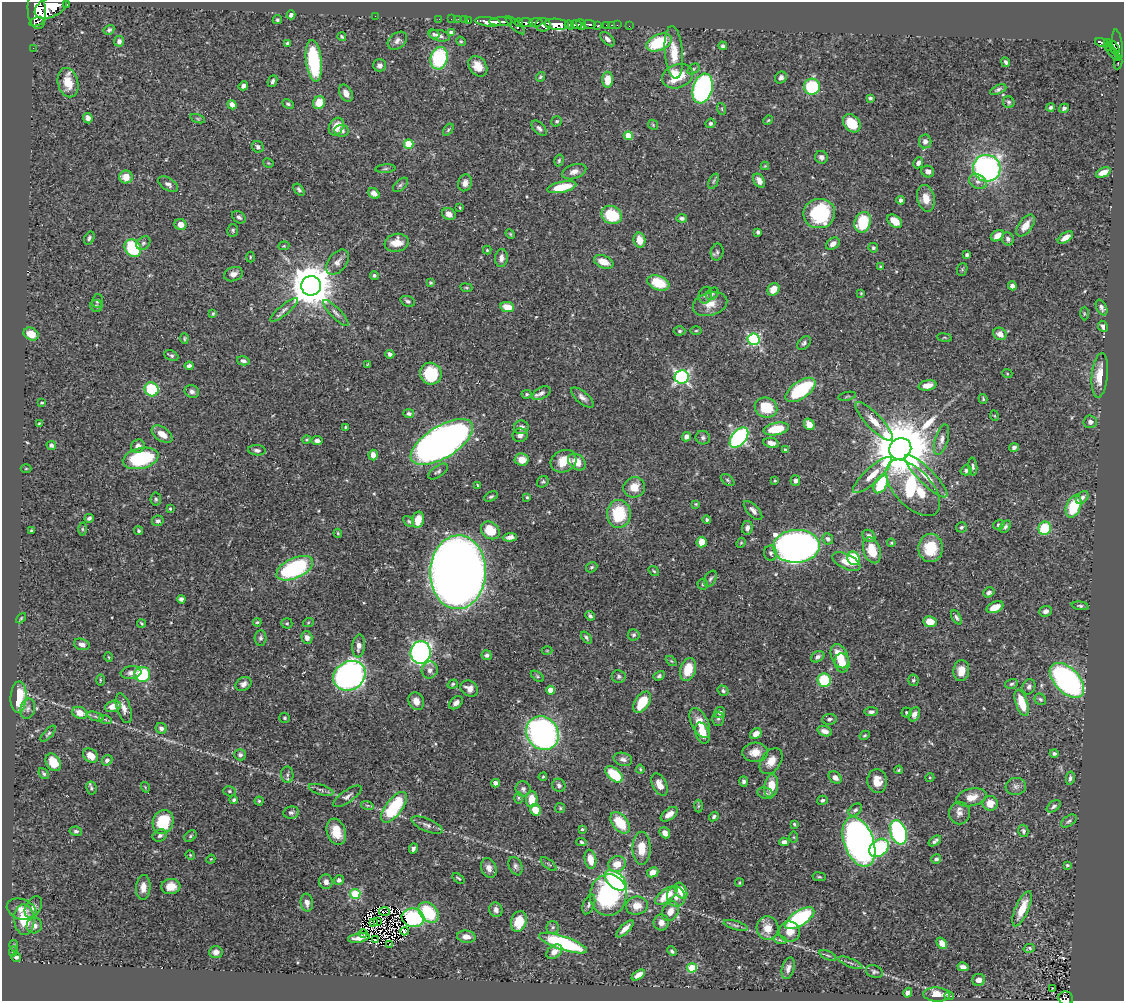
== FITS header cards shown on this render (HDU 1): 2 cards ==
NAXIS1  =                 1122
NAXIS2  =                  999

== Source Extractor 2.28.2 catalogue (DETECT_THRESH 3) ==
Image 1122 x 999 px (HDU 1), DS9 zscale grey, 1 PNG px = 1 image px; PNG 1126 x 1003 px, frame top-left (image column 1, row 999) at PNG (2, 2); each listed source drawn as its Kron ellipse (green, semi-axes under 4 px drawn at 4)
Background 0.458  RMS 0.015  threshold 0.0445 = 3 sigma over >= 5 px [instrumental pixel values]
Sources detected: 532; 4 with non-positive FLUX_AUTO (blend fragments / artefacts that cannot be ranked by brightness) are neither listed nor drawn; of the other 528, the 500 brightest by FLUX_AUTO listed and drawn (28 fainter detections omitted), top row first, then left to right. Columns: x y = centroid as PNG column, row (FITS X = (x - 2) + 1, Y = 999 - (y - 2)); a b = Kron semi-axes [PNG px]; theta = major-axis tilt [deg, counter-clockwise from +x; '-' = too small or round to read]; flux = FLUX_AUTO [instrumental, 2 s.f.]
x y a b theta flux
67 4 3 3 - 82
51 7 17 10 26 2300
37 11 18 9 -85 1900
291 15 4 4 - 2.4
375 16 2 2 - 42
439 19 2 2 - 6.8
451 19 2 2 - 5.5
458 19 2 2 - 4.6
277 20 5 4 - 1.4
464 20 2 2 - 7.4
468 20 3 2 - 13
37 22 7 2 16 170
488 22 13 4 -6 680
501 22 12 4 0 550
526 22 7 4 -6 220
536 22 7 4 1 190
519 23 4 3 - 110
557 24 12 5 -5 1000
581 24 6 3 -58 290
589 24 6 3 -8 120
515 25 12 4 -43 170
543 25 7 6 - 380
569 25 5 3 - 240
576 25 5 4 - 310
607 25 3 3 - 20
611 25 3 2 - 7.2
617 25 2 2 - 4.4
598 26 3 3 - 68
629 26 2 2 - 4.1
109 30 5 4 - 2.5
451 32 4 4 - 3.7
434 34 6 4 -24 1.7
439 36 10 5 -13 4.3
342 37 4 3 - 1.6
607 39 9 5 -45 3.8
119 41 5 5 - 4.1
397 41 11 7 39 4.5
461 41 5 4 - 1.2
1102 42 7 3 -14 100
288 43 4 3 - 1.8
659 43 13 8 23 56
1108 43 3 3 - 70
1118 44 15 5 -82 260
723 46 4 4 - 2.2
1109 47 4 3 - 38
33 48 2 2 - 3.5
1114 48 7 3 -67 87
674 52 26 9 -85 21
1113 53 9 4 -51 70
439 58 11 8 75 82
314 61 21 8 -83 80
1006 62 5 3 - 2.2
1118 63 7 2 82 13
379 65 6 6 - 3.9
478 66 11 8 -53 12
693 69 7 4 36 1.7
678 76 16 11 19 34
540 77 5 4 - 1.6
781 77 6 5 - 3.1
608 80 8 5 87 13
272 81 6 4 66 2.6
68 83 15 10 -76 18
243 86 5 4 - 4
812 87 8 8 - 61
703 89 15 9 74 260
998 90 9 4 25 2.6
346 93 9 6 -62 5.8
870 98 4 3 - 1.8
1009 102 6 5 - 1.9
319 103 7 6 - 16
288 104 6 4 -27 1.9
232 105 5 4 - 8.4
1050 107 4 4 - 2.2
1064 108 5 4 - 2.3
722 109 6 4 -72 1.2
88 118 5 4 - 4.1
198 119 8 3 -19 1.4
768 120 5 4 - 1
557 121 5 5 - 1.7
710 123 5 4 - 2.1
852 123 10 7 -49 24
653 125 5 4 - 1.4
336 126 9 7 60 14
539 128 9 5 -46 3.5
448 130 7 3 54 1.4
342 131 7 6 - 4
628 136 4 4 - 22
925 141 7 6 - 4.7
409 144 4 4 - 35
258 147 6 5 - 3.6
821 157 6 6 - 3.3
559 160 6 4 74 1.6
268 163 5 3 - 0.93
918 163 6 4 65 4
765 166 4 4 - 0.93
987 168 14 13 - 250
385 169 10 4 5 2
928 171 6 5 - 5.1
574 172 12 7 18 6.1
1103 172 8 4 25 9.4
126 177 6 6 - 12
714 181 8 4 67 1.8
759 181 7 5 -61 5.7
978 182 9 7 -30 4.4
465 183 8 6 74 5
168 184 11 6 -31 4.1
400 185 9 5 42 2.3
562 187 15 5 12 27
299 190 7 4 -54 2.1
374 193 6 5 - 5.1
926 198 13 9 -77 13
901 200 4 4 - 2.9
460 207 3 2 - 0.94
819 213 16 14 8 89
449 214 7 6 - 6.2
612 215 10 8 -31 38
239 217 7 5 -36 2.8
682 218 5 4 - 2.6
895 221 8 5 -37 15
863 222 10 8 72 43
180 224 6 5 - 8
1026 226 13 6 54 10
233 230 6 5 - 1.8
758 232 4 4 - 2.2
510 234 5 4 - 1.1
997 236 7 5 33 7.8
1065 237 8 4 34 7.1
89 238 7 4 60 2.3
1008 239 7 6 - 3.4
639 240 8 5 -78 11
143 243 8 6 43 2.5
397 243 12 9 10 14
833 244 7 5 37 5
284 246 5 4 - 1
133 248 9 7 -53 70
873 248 5 4 - 1.8
487 250 4 4 - 1.2
717 252 8 6 79 2.5
967 255 4 3 - 2.2
250 257 5 3 - 0.97
501 258 9 6 84 5.3
337 262 14 9 50 6.6
604 262 10 6 -22 12
880 267 4 3 - 1.3
962 269 6 5 - 1.4
233 274 9 7 18 5.8
374 275 4 4 - 1.8
431 283 3 3 - 1.5
658 283 11 7 -21 31
311 286 10 9 - 3700
1012 286 4 4 - 3.7
466 288 6 3 -9 1.1
773 289 6 5 - 10
861 293 4 3 - 0.88
712 294 7 5 46 1.8
705 295 8 6 78 3
98 301 7 5 77 2.1
408 301 7 5 -22 2.5
710 304 17 11 16 12
96 306 6 6 - 1.8
507 307 7 5 -11 16
1101 308 8 5 -64 3.4
284 310 17 5 40 4.6
213 313 3 3 - 1.3
336 313 17 5 -46 4.2
1084 313 7 3 -90 0.99
1103 326 6 4 -65 3.3
680 331 6 4 1 1.6
696 331 5 3 - 1.1
31 334 8 6 -27 13
1000 334 7 6 - 7.6
184 338 5 4 - 1.4
944 338 7 4 -8 1.4
754 339 6 6 - 140
804 343 8 5 47 2.6
390 354 4 4 - 3.4
171 356 7 5 -25 2.3
243 361 6 4 -14 3.3
368 364 4 2 - 0.91
189 366 4 4 - 3.7
1007 373 5 3 - 0.86
431 374 11 10 - 44
1100 375 22 8 84 18
681 377 7 7 - 220
928 385 9 5 11 9.7
152 389 7 7 - 51
800 390 17 8 35 87
192 391 7 6 - 3.4
541 393 10 5 29 4.2
526 394 5 4 - 1.5
847 396 9 3 11 1.2
582 397 14 6 -40 4.7
983 399 5 3 - 1.4
42 403 4 3 - 1.1
766 408 11 10 - 32
409 414 5 4 - 2.6
995 416 5 3 - 0.91
874 421 25 7 -46 12
1090 422 7 6 - 3.8
39 423 3 2 - 1
809 424 6 5 - 8.9
345 427 3 3 - 1.1
521 427 7 7 - 4.9
776 429 12 6 11 33
162 434 12 6 -35 11
520 435 7 6 - 4.9
686 437 5 4 - 4.3
703 438 7 6 - 2.6
739 438 12 7 50 210
307 440 4 4 - 1.3
941 440 16 6 74 6.1
317 441 5 4 - 4
442 442 35 16 32 890
771 443 8 5 -10 5.9
51 445 5 4 - 2.4
138 446 7 6 - 6.4
1014 447 5 4 - 2.9
785 449 3 3 - 1
900 449 11 10 - 8800
257 450 9 5 -5 2.9
373 455 5 4 - 6.5
141 458 18 10 13 79
522 460 7 6 - 12
564 461 13 11 25 18
577 462 10 7 -41 14
973 467 9 4 -86 2.6
26 469 5 3 - 0.84
966 470 6 5 - 2.6
438 472 11 5 34 2.5
872 475 25 7 43 14
926 476 29 7 -45 15
728 480 8 4 -38 1.8
775 481 3 3 - 0.99
795 481 5 5 - 3.2
543 482 6 5 - 1.7
881 484 10 6 60 47
478 485 4 3 - 1.2
634 487 11 10 - 15
913 488 34 18 -47 89
491 496 7 4 28 1.8
527 497 4 3 - 1.3
1082 497 7 5 47 3.2
156 499 6 5 - 1.9
696 504 4 3 - 1.2
1074 506 12 7 68 40
170 509 4 3 - 1.1
753 510 12 5 -47 4.6
619 514 14 12 -89 47
89 518 5 3 - 2.2
418 520 8 5 77 15
707 520 4 4 - 1.5
158 521 6 5 - 2.7
409 521 6 4 -49 1.8
999 525 6 5 - 2.7
961 527 5 5 - 1.8
1005 527 7 5 48 2.4
747 528 7 5 82 4.3
1045 528 7 6 - 42
82 529 6 4 -89 1.5
490 530 10 8 -38 28
31 531 3 3 - 1.5
139 531 4 4 - 1.6
338 533 4 3 - 1.2
869 536 7 5 -41 3.4
510 537 7 4 5 4.7
828 539 6 5 - 3.2
702 542 5 5 - 14
741 543 5 4 - 1.2
891 543 4 3 - 1.1
796 546 23 16 3 790
931 548 14 12 90 33
872 550 13 8 -72 22
771 553 8 6 -78 2.9
853 558 7 6 - 51
846 562 15 7 -25 13
592 567 6 5 - 1.7
295 568 20 10 25 120
654 571 6 4 -36 1.3
458 572 37 28 87 2000
710 579 8 5 59 2.5
703 584 6 5 - 1.7
989 592 6 4 35 3.4
181 599 4 4 - 3.2
1080 606 8 4 -7 2
995 607 9 5 25 13
1046 611 6 5 - 4.4
590 616 5 4 - 2.1
956 617 8 4 -61 2.5
21 618 6 3 46 1.1
257 622 4 4 - 1.4
930 622 6 5 - 14
142 623 5 3 - 1.1
287 623 5 5 - 1.6
308 623 5 3 - 0.95
634 635 6 5 - 2.1
586 637 7 4 -52 2
261 638 8 6 84 2.4
307 638 6 5 - 5.8
82 644 8 5 -18 4.8
359 646 11 6 83 7
547 651 5 3 - 0.88
421 652 11 10 - 290
487 655 5 5 - 2.7
840 656 13 8 -65 24
109 657 5 3 - 0.91
818 657 7 5 29 3.4
671 661 6 4 -43 1.2
842 663 9 7 -82 15
688 669 12 7 74 23
430 670 8 8 - 5.1
961 671 10 8 84 11
131 673 10 6 8 4.8
142 674 8 7 - 62
349 676 17 14 32 400
537 676 7 4 -36 1.4
659 676 6 4 30 1.9
619 677 7 6 - 2.7
100 680 6 4 90 1.4
824 680 7 6 - 50
913 680 6 5 - 1.6
1067 680 21 12 -46 310
243 684 8 6 33 4
453 684 5 4 - 1.5
1011 684 6 4 16 1.8
1029 687 8 6 66 3.3
469 689 9 7 -32 6.5
550 690 4 4 - 11
723 691 6 5 - 2
18 697 16 8 86 35
1040 699 6 5 - 1.9
416 701 9 7 -63 8.6
642 702 12 7 57 30
456 703 8 5 40 4.8
1022 703 14 6 -71 24
113 706 8 5 18 10
124 708 15 7 -72 7.6
28 709 10 7 77 4.1
720 712 5 5 - 3.3
871 712 7 4 3 2.4
80 713 7 6 - 9.8
906 713 5 5 - 1.4
914 714 7 5 65 5
95 716 8 3 -19 2.2
285 718 5 5 - 1.3
105 719 6 4 -19 1.6
718 719 7 6 - 2.3
829 719 7 5 7 2.5
700 723 16 8 -64 15
161 728 6 5 - 3.1
825 731 7 5 -18 5.8
542 733 18 15 -52 320
702 733 11 6 -71 16
48 734 10 4 47 1.9
756 734 6 5 - 7
865 735 5 4 - 1.6
755 752 13 9 4 11
1054 753 4 4 - 2.4
240 755 6 5 - 2.6
91 756 8 6 -39 12
623 759 9 6 -15 4.2
107 760 5 4 - 2.9
771 761 14 9 54 11
53 762 9 7 -57 18
640 769 4 4 - 1.2
899 770 4 3 - 1.2
44 774 6 4 -50 1.9
614 774 10 6 -40 40
287 775 8 6 -89 2.8
543 777 4 3 - 1.1
835 777 7 5 -40 5.1
930 777 4 3 - 0.94
1070 778 7 4 78 2.3
744 781 5 4 - 2.8
877 781 12 9 -86 12
496 783 4 4 - 7.5
559 785 7 6 - 3
659 785 12 7 -64 10
771 786 12 7 81 17
1016 786 10 8 8 4.2
145 787 5 3 - 0.89
91 788 7 5 -80 2
523 789 7 7 - 3.5
321 790 13 5 -17 3.2
229 791 6 5 - 1.7
765 793 8 5 -19 2.6
347 796 16 6 35 4.6
971 797 15 8 12 11
518 798 6 4 -90 1.3
532 799 8 6 87 16
234 800 4 3 - 2.3
822 800 5 4 - 2.3
259 801 4 4 - 1.4
990 803 7 7 - 14
367 805 6 4 -18 1.9
698 806 6 4 88 1.6
1054 806 8 5 37 2.6
394 807 18 8 53 65
560 808 5 5 - 1.4
535 810 6 5 - 18
855 810 7 5 43 2.6
291 812 8 6 10 2.6
959 813 11 10 - 6
669 814 10 5 38 7.6
714 817 5 4 - 1.9
1069 821 9 5 35 2.3
163 822 12 10 68 44
620 823 12 7 -52 31
794 824 4 3 - 1.2
427 825 17 6 -23 5
582 829 3 3 - 1.5
76 831 6 4 -9 2.2
1023 831 6 5 - 2.2
336 832 13 9 -71 18
898 832 12 8 -71 150
665 833 6 4 -49 6.6
160 835 7 5 24 3
190 836 7 4 38 1.8
793 837 6 4 -89 1.1
935 841 7 4 35 2.9
581 842 5 4 - 1.7
784 842 5 4 - 3.9
859 842 26 14 -70 670
641 848 16 9 -90 20
879 848 11 8 41 77
413 849 5 3 - 2.4
190 855 5 4 - 1.2
211 859 5 3 - 0.92
590 859 10 5 -80 13
936 859 5 4 - 2.9
549 864 9 3 -39 1.5
617 864 9 8 - 15
1067 865 3 3 - 1.8
515 866 9 6 -67 3.1
489 868 10 7 -67 7.2
653 872 6 4 27 9.3
819 877 7 3 -8 1.2
458 878 7 3 -36 1.4
339 880 5 5 - 3
616 880 13 7 -40 170
326 882 7 6 - 4.6
739 883 4 2 - 0.91
143 887 12 7 86 8.5
171 887 9 7 6 14
681 891 9 5 -65 17
355 894 5 5 - 65
608 895 21 18 89 130
666 895 13 6 37 22
676 897 10 9 - 7.1
307 903 9 6 -81 4.5
589 904 10 5 68 3.1
637 906 11 9 9 11
33 907 11 7 60 5.3
21 909 15 10 -19 8.3
1022 909 19 6 67 19
496 910 7 6 - 4.6
670 911 10 7 60 8.8
384 912 5 2 - 0.84
429 912 12 8 -47 49
413 918 11 9 -10 77
800 918 17 7 33 96
24 920 15 10 -86 29
377 921 4 2 - 0.86
519 921 10 7 74 20
373 922 3 2 - 1
661 923 8 7 - 6.1
736 925 12 4 -16 2.3
34 926 8 7 - 4.7
553 927 6 6 - 2.2
767 928 12 11 - 12
625 929 11 4 44 6.8
405 931 4 4 - 0.89
790 932 10 10 - 9.5
363 933 4 2 - 1.2
466 937 9 6 -6 6.7
359 938 11 4 10 2.6
375 940 3 2 - 1.2
780 940 7 4 -17 1.8
563 943 25 6 -19 110
942 943 6 4 -53 6.7
389 944 2 2 - 1.5
14 946 6 4 -76 1.5
1029 948 6 4 15 1.8
672 951 5 3 - 1.9
13 952 5 4 - 1.7
216 952 6 6 - 4.3
554 952 9 6 38 7.4
828 955 9 3 -22 1.7
16 957 5 4 - 2.3
850 963 13 2 -22 2.1
963 967 5 4 - 4.7
692 968 5 4 - 52
788 968 11 6 74 4.6
874 972 8 6 -21 2.4
638 975 7 4 34 8.1
979 980 6 6 - 4.8
1052 988 3 2 - 3.1
908 993 5 4 - 3.5
937 994 13 7 -2 13
949 996 4 3 - 3.9
1066 998 7 6 - 110
At the frame edge (FLAGS 8, measured only in part): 1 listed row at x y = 1066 998
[28 fainter detections neither listed nor drawn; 4 non-positive-flux detections neither listed nor drawn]